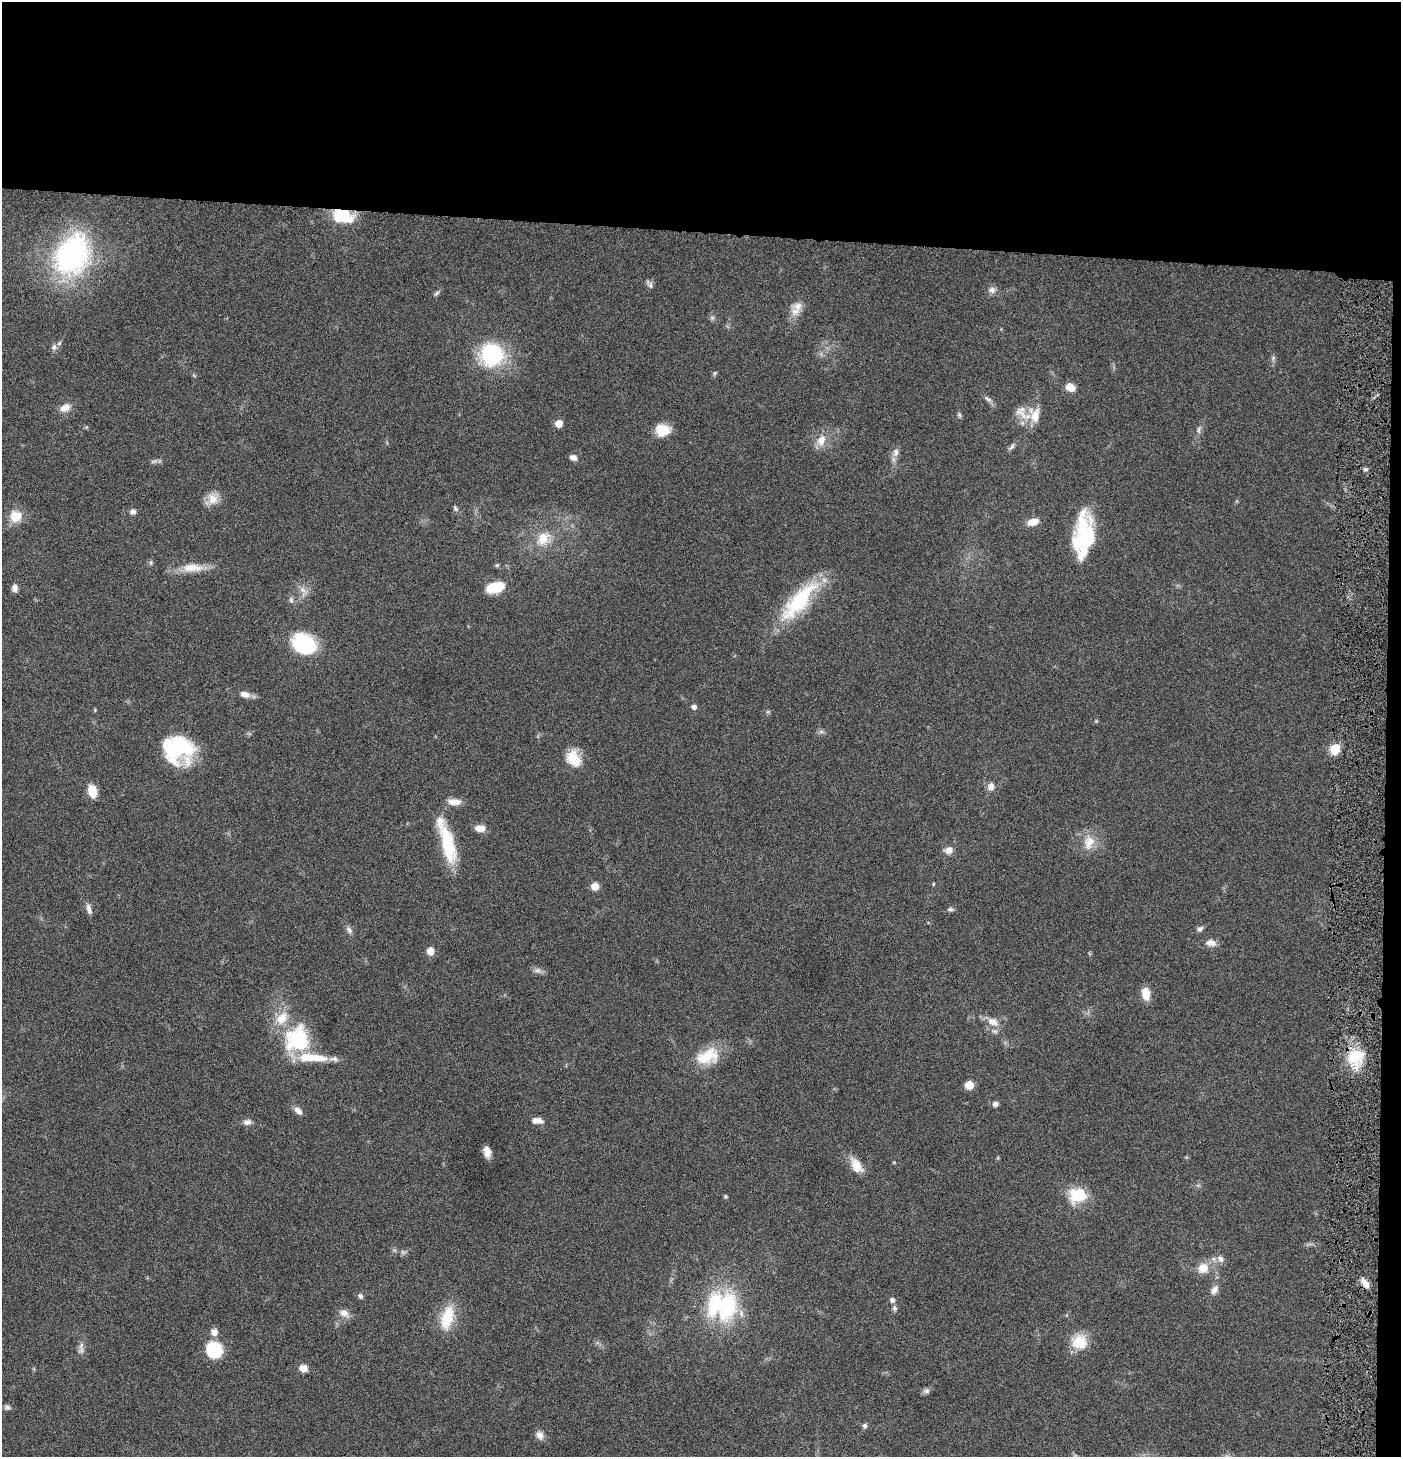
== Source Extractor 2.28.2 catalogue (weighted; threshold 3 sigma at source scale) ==
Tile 3 of 3 x 3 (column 3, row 1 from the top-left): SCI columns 2946-4344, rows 2913-4367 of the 4445 x 4372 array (HDU 1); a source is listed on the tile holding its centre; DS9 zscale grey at full resolution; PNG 1403 x 1459 px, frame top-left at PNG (2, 2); no overlay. Shown black and unused: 17% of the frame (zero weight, under 4 of 8 exposures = <1% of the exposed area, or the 3 px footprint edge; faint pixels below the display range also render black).
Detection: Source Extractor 2.28.2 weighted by HDU 2 'WHT'; one run over the whole footprint, this tile lists its part. Background 0.0669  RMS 0.0041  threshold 0.017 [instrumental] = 3 sigma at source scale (4.09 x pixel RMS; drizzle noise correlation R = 1.36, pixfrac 0.8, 0.05/0.05 arcsec/px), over >= 5 px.
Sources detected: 107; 1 too faint to see at this stretch — not listed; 8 inside a brighter listed object's ellipse — not listed separately; the other 98 listed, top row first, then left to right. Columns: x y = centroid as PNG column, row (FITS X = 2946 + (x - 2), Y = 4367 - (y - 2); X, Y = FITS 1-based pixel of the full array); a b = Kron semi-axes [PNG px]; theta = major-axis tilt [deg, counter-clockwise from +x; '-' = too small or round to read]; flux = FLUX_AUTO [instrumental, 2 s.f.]
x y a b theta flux
343 216 23 13 -14 14
72 255 43 32 61 75
650 285 11 7 -74 1.2
992 290 9 8 - 1.8
436 293 9 5 45 0.87
798 306 14 13 - 3.7
54 347 9 7 66 1.5
491 354 28 28 - 30
1273 358 9 3 85 0.84
715 373 6 4 73 0.61
1070 387 8 7 - 5.3
988 399 11 5 -30 1.3
65 408 15 10 29 3.3
959 415 7 5 -83 0.73
1035 415 22 14 -85 7.6
559 423 6 6 - 4.6
663 430 15 13 2 7.7
1199 430 11 5 85 1.2
821 440 15 11 69 4.7
1012 447 10 5 49 1.1
896 452 12 8 82 2.2
573 457 9 6 -26 1.8
154 461 12 4 19 0.89
1365 469 6 4 20 0.77
213 499 16 14 -79 4.5
455 508 8 6 -58 0.86
133 512 7 7 - 1.3
16 516 15 15 - 6.2
1033 522 12 7 15 4.4
1084 536 41 21 85 29
543 538 21 15 49 8.1
497 565 5 5 - 0.6
192 568 32 11 0 7.3
495 587 19 10 12 11
14 588 9 7 86 1.8
302 590 10 7 -40 2.1
291 600 8 6 -89 0.96
799 601 58 19 49 33
304 644 24 17 -33 29
245 694 13 8 -13 2.7
694 707 6 5 - 1.4
95 710 5 3 - 0.39
1096 721 5 4 - 0.42
821 732 7 4 -1 0.87
177 748 29 25 -14 39
1335 749 10 8 49 7.8
573 758 21 16 -61 8
991 786 9 8 - 2.4
92 791 14 9 -77 5.7
454 802 17 8 -3 3.5
480 828 12 7 -1 3.3
1089 842 21 14 72 6.4
448 844 49 14 -75 20
948 850 12 9 3 2.4
933 884 5 3 - 0.33
595 886 8 8 - 3.4
89 909 14 6 -73 1.8
950 909 9 5 1 0.89
1200 929 8 6 32 1.2
349 930 10 6 -60 1.4
1211 943 14 9 -9 2.7
430 951 7 7 - 4.2
537 970 10 6 10 1.5
1146 994 14 9 -82 5.3
993 1022 15 10 -25 4.4
297 1039 33 30 58 28
708 1056 31 19 19 12
1355 1057 23 20 56 14
334 1059 12 7 -4 1.8
969 1085 6 5 - 8.2
995 1104 6 6 - 1.3
298 1111 14 7 -48 2.2
537 1120 15 8 -5 2.4
247 1122 11 7 7 1.7
487 1152 10 6 -79 2.7
856 1165 21 12 -57 5.6
1078 1195 21 17 9 13
725 1196 6 4 -71 0.49
402 1252 7 4 -89 0.73
1221 1259 10 8 -42 2
1203 1268 13 12 - 5.5
1365 1283 13 6 -53 2.8
1214 1290 12 8 56 2.2
360 1296 7 5 -56 1
892 1300 7 6 - 1.2
725 1306 39 26 76 37
894 1308 8 6 -66 0.98
344 1313 14 9 -30 2.7
447 1317 34 16 76 12
214 1332 9 8 - 2.9
1079 1342 20 19 - 8.3
81 1350 10 6 -88 1.6
214 1350 13 13 - 24
303 1368 9 8 - 2.9
926 1391 9 7 8 1.1
7 1407 8 7 - 0.95
865 1426 7 6 - 0.91
540 1435 11 9 -65 2.3
Overlapping masked pixels (flux is a lower limit): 2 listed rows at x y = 343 216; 1365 1283